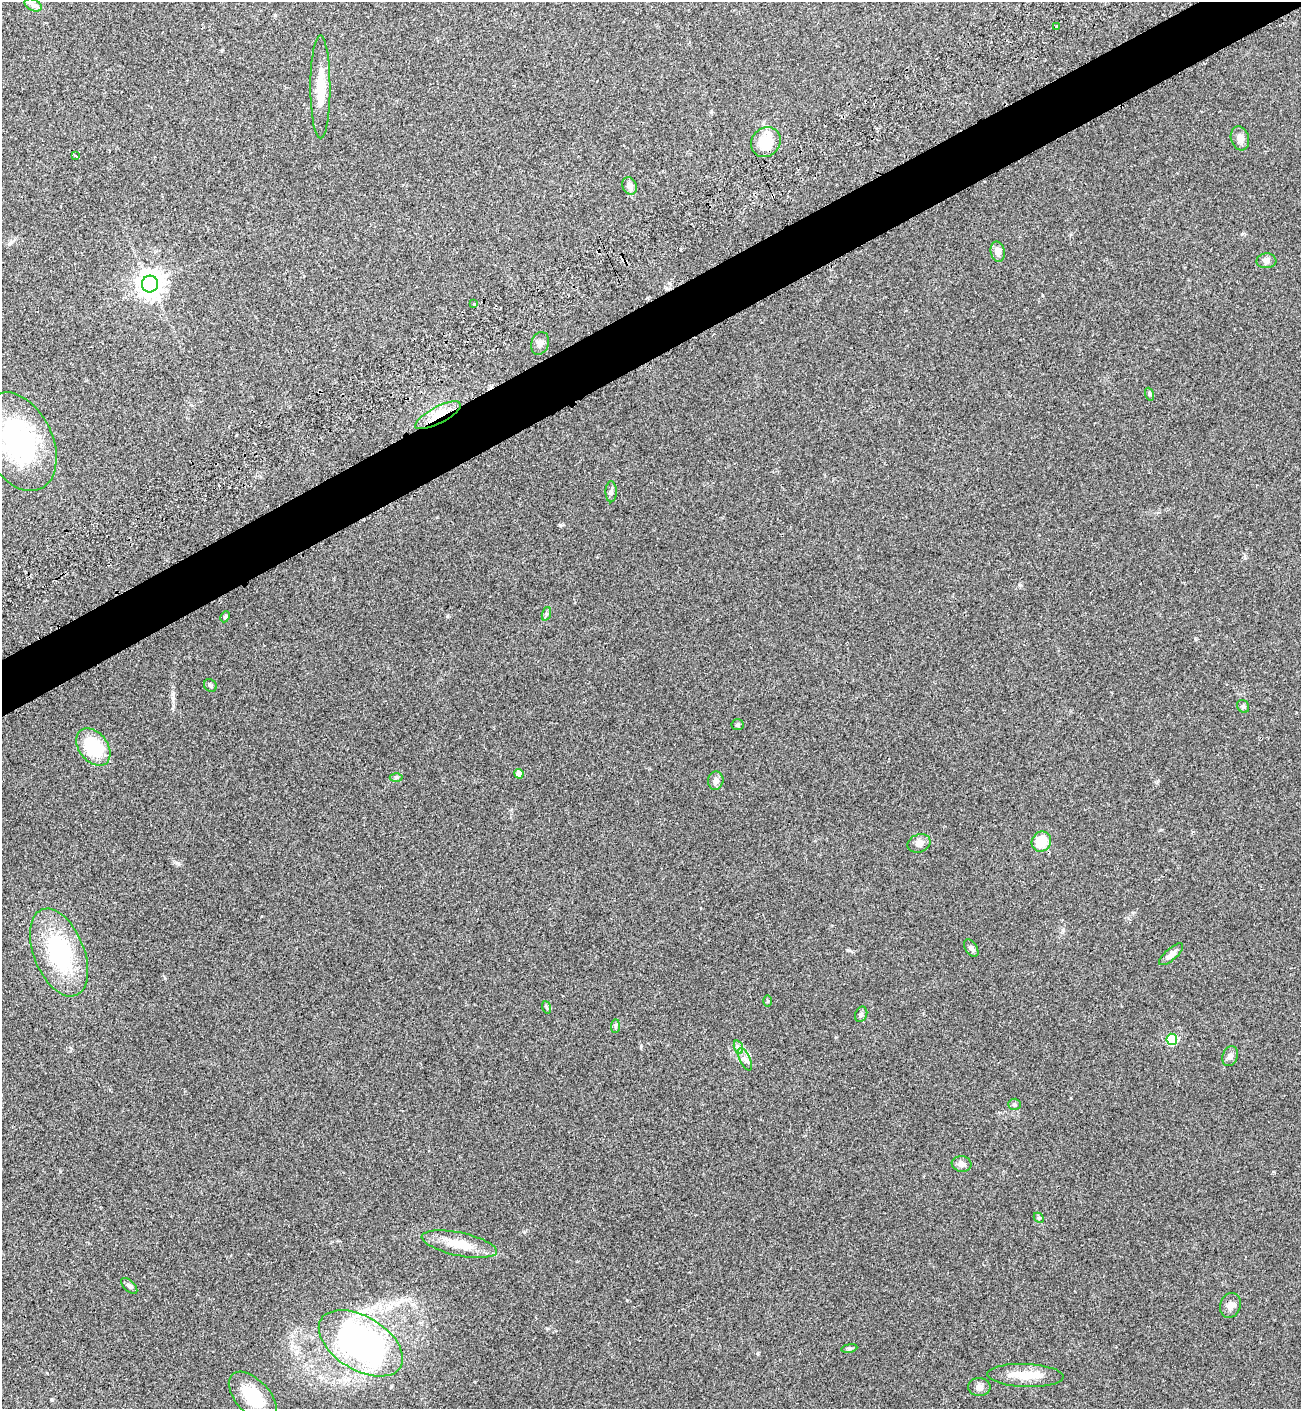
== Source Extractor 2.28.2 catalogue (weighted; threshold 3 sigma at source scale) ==
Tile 10 of 4 x 4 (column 2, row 3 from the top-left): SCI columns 1691-2989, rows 1488-2894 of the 5853 x 5823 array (HDU 1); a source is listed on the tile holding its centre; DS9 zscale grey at full resolution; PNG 1303 x 1411 px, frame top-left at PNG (2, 2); each listed source drawn as its Kron ellipse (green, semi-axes under 4 px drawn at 4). Shown black and unused: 4% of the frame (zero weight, under 2 of 3 exposures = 7% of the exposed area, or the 3 px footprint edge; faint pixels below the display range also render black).
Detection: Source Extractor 2.28.2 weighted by HDU 2 'WHT'; one run over the whole footprint, this tile lists its part. Background 0.05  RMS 0.0075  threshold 0.0338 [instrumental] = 3 sigma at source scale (4.5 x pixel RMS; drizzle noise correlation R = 1.50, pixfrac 1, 0.05/0.05 arcsec/px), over >= 5 px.
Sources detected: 53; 1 inside a brighter object's white glare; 3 cosmic-ray / hot-pixel residue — neither listed nor drawn; the other 49 listed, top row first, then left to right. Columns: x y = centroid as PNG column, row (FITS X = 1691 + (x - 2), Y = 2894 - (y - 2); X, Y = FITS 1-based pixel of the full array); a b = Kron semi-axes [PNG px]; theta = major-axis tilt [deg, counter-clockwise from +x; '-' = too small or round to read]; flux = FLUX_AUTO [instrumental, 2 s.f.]
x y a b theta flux
33 5 9 5 -24 2.6
1057 27 3 3 - 1.4
320 87 51 10 -90 17
1240 138 12 9 -72 4.5
766 142 16 14 47 22
75 156 3 3 - 1.3
630 186 9 7 -70 3.3
998 252 10 7 -78 4.1
1266 261 10 7 3 2.5
150 284 8 8 - 770
474 304 3 3 - 5.2
540 343 12 8 70 3.3
1149 394 7 4 -71 1
438 415 25 8 28 13
19 442 52 34 -65 110
611 492 11 5 89 1.9
546 614 7 4 71 1.2
225 617 6 4 63 0.89
210 685 7 5 -40 1.4
1243 706 7 5 -57 1.4
738 725 6 5 - 1.1
93 747 21 14 -52 39
519 774 5 4 - 7.7
396 777 6 4 0 0.97
716 781 9 7 79 3.2
1041 842 10 9 - 13
919 843 12 9 20 4.2
971 948 9 5 -55 2.4
59 953 46 25 -68 69
1171 954 15 6 42 4
768 1001 5 4 - 0.74
546 1007 6 4 -71 0.93
861 1014 8 6 69 1.5
615 1026 7 4 89 1.2
1172 1039 5 5 - 49
738 1047 7 4 -72 1.6
1230 1056 10 7 69 3.1
745 1059 12 5 -64 2.7
1014 1104 6 5 - 1.2
962 1164 10 8 -8 3.1
1039 1218 6 4 -44 0.93
459 1244 38 11 -12 18
129 1286 10 5 -44 1.8
1230 1305 12 10 69 4.2
361 1343 46 26 -31 190
849 1348 8 4 8 1.2
1025 1375 38 11 -2 15
979 1387 11 9 0 3.3
253 1397 30 17 -47 28
Overlapping masked pixels (flux is a lower limit): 1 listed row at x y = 438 415
Unlisted compact peaks at least as high as the median listed source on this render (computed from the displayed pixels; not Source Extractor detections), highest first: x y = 447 616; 1020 585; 560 525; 177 863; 758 1353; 52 1400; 627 1300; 641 1046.